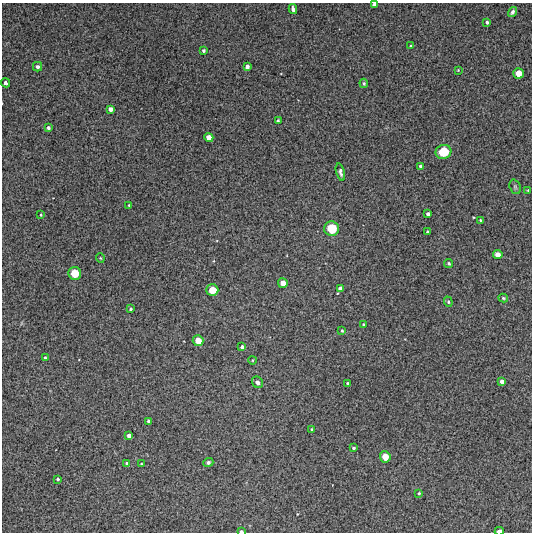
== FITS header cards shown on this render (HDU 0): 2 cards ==
NAXIS1  =                  530 /FITS: X Dimension
NAXIS2  =                  530 /FITS: Y Dimension

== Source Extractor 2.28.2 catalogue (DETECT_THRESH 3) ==
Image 530 x 530 px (HDU 0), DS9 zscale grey, 1 PNG px = 1 image px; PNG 534 x 534 px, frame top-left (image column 1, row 530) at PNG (2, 3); each listed source drawn as its Kron ellipse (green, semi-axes under 4 px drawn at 4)
Background 7280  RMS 280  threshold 841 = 3 sigma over >= 5 px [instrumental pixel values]
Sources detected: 58; all 58 listed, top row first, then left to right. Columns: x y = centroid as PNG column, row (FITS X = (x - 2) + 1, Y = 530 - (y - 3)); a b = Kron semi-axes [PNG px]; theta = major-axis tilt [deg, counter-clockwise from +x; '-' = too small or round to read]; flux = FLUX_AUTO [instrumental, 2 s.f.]
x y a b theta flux
374 5 4 4 - 77000
293 9 5 3 - 56000
512 12 5 4 - 43000
487 22 3 3 - 30000
411 46 4 3 - 21000
203 51 3 3 - 33000
37 67 5 4 - 46000
247 67 4 4 - 64000
458 70 3 3 - 14000
518 73 5 5 - 200000
5 83 4 4 - 67000
364 83 5 3 - 26000
110 109 4 4 - 78000
278 121 3 3 - 25000
48 128 4 3 - 39000
209 137 4 4 - 120000
444 152 8 7 - 510000
421 166 3 3 - 41000
340 172 9 4 -75 54000
515 187 7 5 -69 37000
528 190 4 3 - 16000
129 205 3 3 - 16000
428 214 4 4 - 52000
41 215 3 3 - 20000
480 220 3 3 - 15000
332 229 7 7 - 480000
428 232 3 3 - 38000
498 255 5 4 - 140000
100 258 5 3 - 15000
449 264 4 4 - 26000
75 273 6 6 - 350000
283 283 5 5 - 150000
340 289 4 4 - 65000
212 290 6 6 - 270000
503 298 5 4 - 27000
448 302 5 4 - 25000
130 309 3 3 - 27000
363 325 3 2 - 21000
342 331 3 3 - 19000
198 341 5 5 - 190000
242 347 4 3 - 44000
45 358 3 3 - 31000
253 360 4 3 - 15000
502 381 4 4 - 78000
257 382 6 5 - 67000
348 383 3 3 - 37000
149 421 4 3 - 38000
312 429 3 2 - 21000
129 436 4 4 - 66000
354 448 3 3 - 28000
385 457 5 5 - 220000
208 462 5 4 - 45000
127 463 4 3 - 39000
141 464 3 2 - 19000
58 479 3 2 - 25000
419 493 3 3 - 19000
241 531 4 3 - 33000
499 531 4 3 - 84000
At the frame edge (FLAGS 8, measured only in part): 3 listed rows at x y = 374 5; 241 531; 499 531